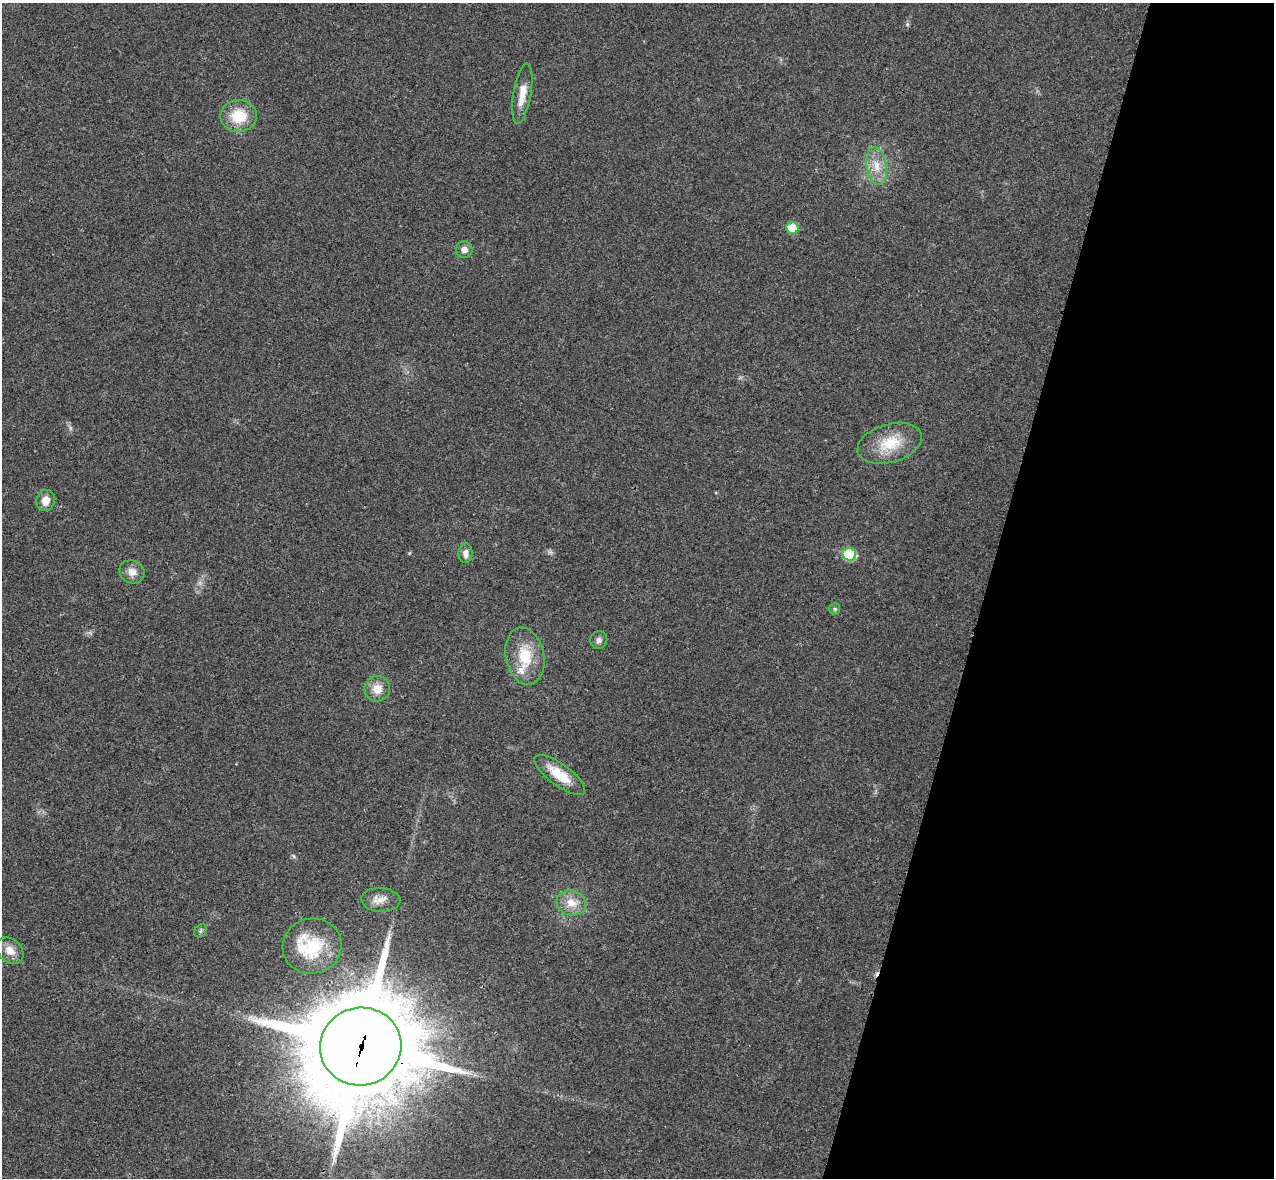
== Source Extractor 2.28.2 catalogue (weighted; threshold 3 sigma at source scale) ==
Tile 8 of 4 x 4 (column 4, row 2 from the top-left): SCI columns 3839-5110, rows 2534-3709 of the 5134 x 5189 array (HDU 1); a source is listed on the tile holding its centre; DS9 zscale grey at full resolution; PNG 1276 x 1180 px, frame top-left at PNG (2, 3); each listed source drawn as its Kron ellipse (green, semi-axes under 4 px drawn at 4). Shown black and unused: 23% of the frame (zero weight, under 3 of 4 exposures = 6% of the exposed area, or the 3 px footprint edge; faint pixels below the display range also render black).
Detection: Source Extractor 2.28.2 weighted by HDU 2 'WHT'; one run over the whole footprint, this tile lists its part. Background 0.0207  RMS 0.0044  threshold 0.0197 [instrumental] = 3 sigma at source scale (4.5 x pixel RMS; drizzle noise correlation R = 1.50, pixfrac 1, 0.05/0.05 arcsec/px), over >= 5 px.
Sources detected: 24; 3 inside a brighter listed object's ellipse — not listed separately; the other 21 listed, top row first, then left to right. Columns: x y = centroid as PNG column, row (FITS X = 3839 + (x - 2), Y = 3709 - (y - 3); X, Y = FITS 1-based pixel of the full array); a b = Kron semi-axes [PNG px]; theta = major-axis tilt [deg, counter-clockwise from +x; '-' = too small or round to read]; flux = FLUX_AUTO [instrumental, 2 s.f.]
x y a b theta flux
522 94 30 9 80 7
238 116 18 16 1 13
877 166 19 10 -80 6.4
792 228 6 6 - 12
464 250 8 8 - 2.7
890 443 33 19 16 15
46 501 11 9 76 4.4
466 553 10 7 88 2.5
849 554 7 6 - 25
132 572 13 11 -30 3.7
835 609 6 5 - 0.75
599 640 9 8 - 1.6
525 656 29 19 -78 14
377 689 13 12 - 5.5
560 775 30 10 -36 12
381 900 19 12 -3 4.2
571 903 15 12 -19 6.2
201 931 7 6 - 0.92
312 946 29 27 17 19
10 951 15 11 -41 5.3
361 1046 41 38 16 7900
Overlapping masked pixels (flux is a lower limit): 1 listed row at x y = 361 1046